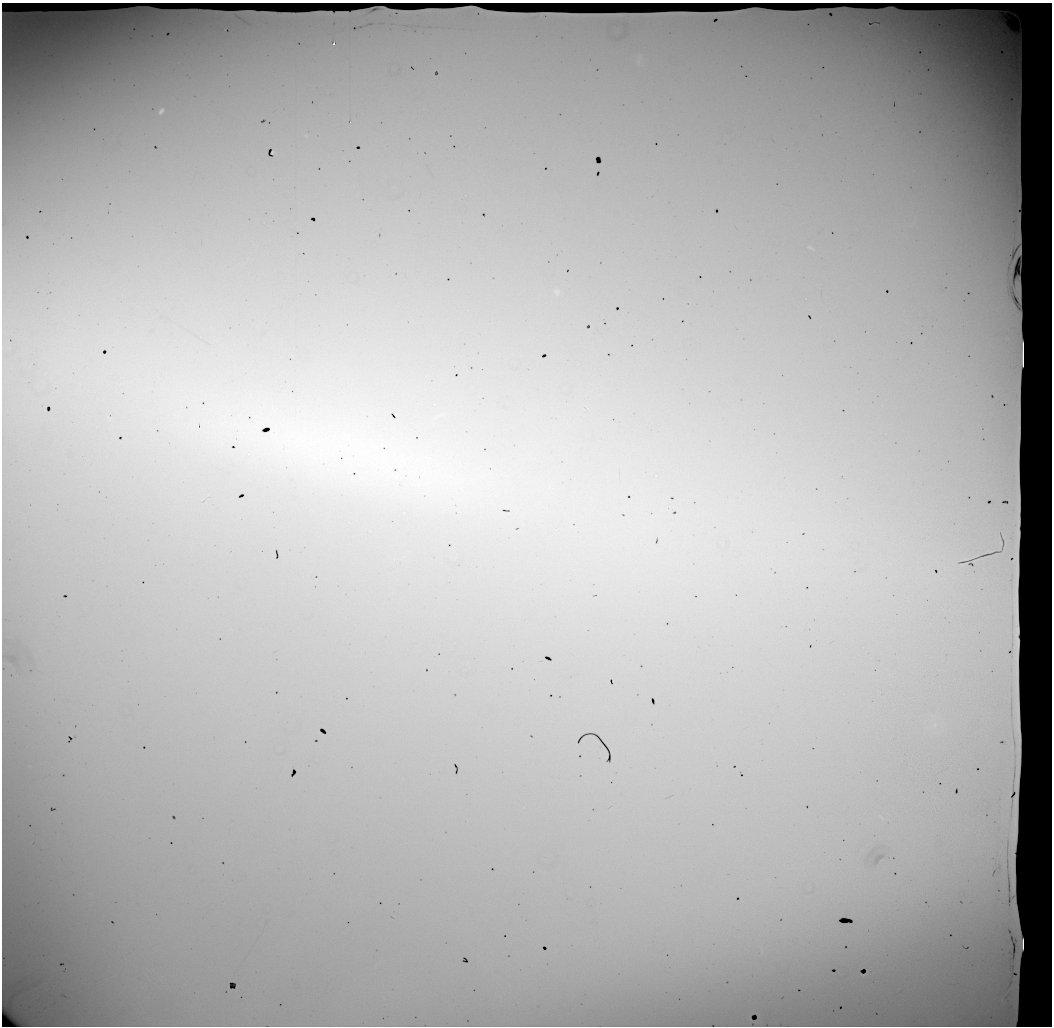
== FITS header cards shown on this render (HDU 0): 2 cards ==
NAXIS1  =                 1050 / length of data axis 1
NAXIS2  =                 1024 / length of data axis 2

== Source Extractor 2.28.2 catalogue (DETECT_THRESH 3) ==
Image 1050 x 1024 px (HDU 0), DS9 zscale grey, 1 PNG px = 1 image px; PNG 1054 x 1028 px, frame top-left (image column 1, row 1024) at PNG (2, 3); no overlay
Background 14300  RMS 100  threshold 311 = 3 sigma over >= 5 px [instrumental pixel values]
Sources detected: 8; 3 with non-positive FLUX_AUTO (blend fragments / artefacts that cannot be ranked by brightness) are not listed; the other 5 listed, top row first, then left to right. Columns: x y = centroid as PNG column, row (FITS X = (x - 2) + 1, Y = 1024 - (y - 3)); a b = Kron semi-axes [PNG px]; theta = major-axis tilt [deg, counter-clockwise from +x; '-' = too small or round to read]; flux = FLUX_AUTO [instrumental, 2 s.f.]
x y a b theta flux
334 44 3 2 - 1.4e+04
161 111 6 4 56 1.9e+04
273 152 3 2 - 5.8e+03
557 292 7 5 -17 1.1e+04
246 427 149 74 -6 4.2e+06
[3 non-positive-flux detections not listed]